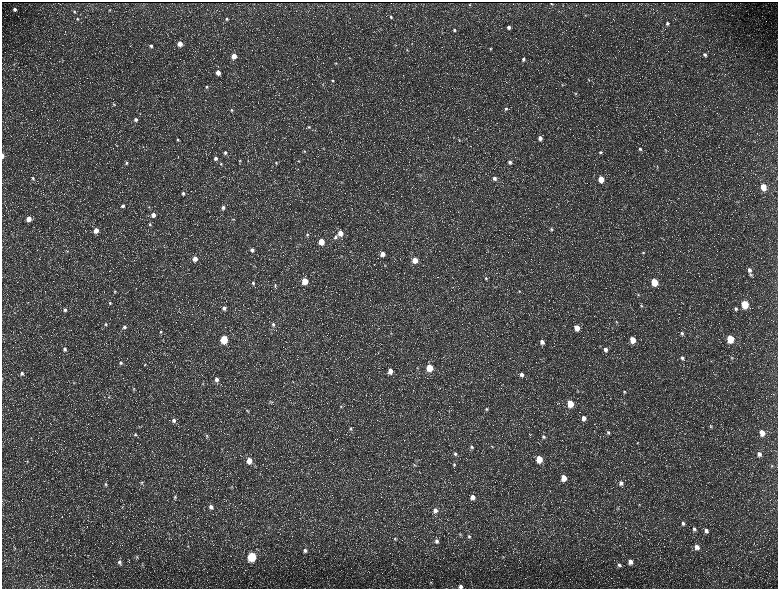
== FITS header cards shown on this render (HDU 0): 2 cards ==
NAXIS1  =                 1552 / length of data axis 1
NAXIS2  =                 1173 / length of data axis 2

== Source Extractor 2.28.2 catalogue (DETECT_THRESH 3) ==
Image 1552 x 1173 px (HDU 0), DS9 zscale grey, zoomed out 1/2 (1 PNG px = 2 x 2 image px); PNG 780 x 591 px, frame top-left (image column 1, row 1173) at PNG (2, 2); no overlay
Background 216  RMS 9.8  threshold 29.3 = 3 sigma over >= 5 px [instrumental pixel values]
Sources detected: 227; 35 cannot appear on this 1/2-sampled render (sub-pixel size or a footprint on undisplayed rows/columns) and are not listed; the other 192 listed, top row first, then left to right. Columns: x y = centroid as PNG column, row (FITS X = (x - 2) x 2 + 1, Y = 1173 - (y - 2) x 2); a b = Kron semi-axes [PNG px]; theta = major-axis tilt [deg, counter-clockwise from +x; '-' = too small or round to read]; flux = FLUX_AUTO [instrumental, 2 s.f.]
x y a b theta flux
551 3 2 1 - 1100
470 5 2 2 - 1300
563 6 3 2 - 1000
15 9 4 3 - 4400
109 10 4 2 - 1400
74 12 4 4 - 2900
585 15 3 3 - 1400
391 17 4 4 - 2900
78 19 5 4 - 3400
226 19 4 4 - 3100
667 23 5 4 - 4200
509 27 5 4 - 7400
380 29 4 3 - 1400
454 30 4 3 - 2900
180 44 4 4 - 23000
412 44 3 2 - 980
151 46 4 3 - 4500
490 49 4 4 - 2500
407 50 3 3 - 1500
705 55 5 5 - 5200
234 56 4 4 - 23000
349 58 3 2 - 730
523 59 5 4 - 4900
336 63 4 4 - 2200
14 64 3 2 - 1100
218 72 4 4 - 15000
588 79 4 3 - 1800
333 81 4 3 - 2100
323 85 3 2 - 960
562 85 5 3 - 2100
206 87 5 5 - 3000
575 93 5 4 - 2400
114 104 5 3 - 2400
506 109 5 4 - 3900
231 110 5 4 - 3200
136 120 4 4 - 6200
309 127 4 4 - 2600
588 136 3 2 - 1100
540 138 5 4 - 11000
178 140 5 4 - 3300
459 140 4 2 - 1300
117 145 3 2 - 950
323 148 3 3 - 1200
640 149 5 4 - 4800
665 150 3 3 - 1900
304 151 4 3 - 2200
600 152 5 4 - 4100
225 153 5 4 - 4800
2 156 5 2 - 6100
215 158 5 5 - 6900
240 160 4 3 - 2000
299 161 4 3 - 1800
510 162 4 4 - 5600
126 163 4 4 - 2800
276 163 4 4 - 2500
221 164 5 4 - 3400
657 166 4 4 - 2300
420 176 4 3 - 1800
33 178 5 5 - 3300
494 178 5 4 - 8700
601 179 5 4 - 33000
763 187 5 4 - 37000
183 193 4 4 - 5100
386 203 4 3 - 1600
123 206 4 4 - 4500
149 207 4 3 - 2400
223 207 5 5 - 7500
153 215 5 5 - 13000
29 219 5 4 - 21000
233 219 5 4 - 2400
150 224 5 4 - 2900
551 229 5 4 - 2800
96 230 4 4 - 18000
340 233 5 4 - 20000
307 235 5 5 - 4100
335 237 5 5 - 5300
321 241 5 4 - 32000
300 244 4 2 - 1500
252 250 4 4 - 5900
67 251 3 3 - 1500
643 252 5 4 - 3400
382 254 5 4 - 17000
341 256 4 3 - 1700
195 259 5 4 - 16000
415 260 5 4 - 30000
385 265 4 3 - 2000
254 266 3 2 - 1100
749 270 6 5 - 8800
486 278 5 4 - 3400
305 281 4 4 - 40000
654 282 5 4 - 66000
253 283 5 4 - 3700
275 285 4 4 - 2400
519 291 5 4 - 2700
115 292 4 4 - 2600
638 295 4 3 - 2200
110 303 4 4 - 2700
745 304 5 4 - 90000
641 306 5 4 - 2700
224 308 4 4 - 6900
735 309 4 4 - 3800
65 310 5 5 - 5100
616 322 5 4 - 2500
105 324 5 4 - 3100
273 324 5 4 - 4700
124 327 5 5 - 5800
577 328 5 4 - 23000
160 332 5 4 - 3700
271 333 4 2 - 1200
682 333 5 4 - 3700
224 339 5 4 - 92000
730 339 5 4 - 75000
633 340 5 4 - 31000
542 342 5 4 - 10000
65 349 5 5 - 6200
605 349 6 5 - 7500
682 358 5 4 - 4900
732 358 5 4 - 2600
120 363 5 5 - 4400
145 364 5 4 - 2600
418 368 4 3 - 2000
429 368 5 4 - 63000
390 371 5 5 - 16000
22 373 6 5 - 5600
521 374 6 5 - 7900
216 379 5 5 - 9700
293 381 4 2 - 990
74 383 5 3 - 1800
203 384 5 4 - 2800
134 389 5 4 - 2400
624 392 4 4 - 2500
109 397 4 3 - 1900
270 402 5 4 - 3200
570 403 5 4 - 52000
624 403 3 2 - 950
341 407 5 5 - 3800
486 409 5 5 - 3500
247 410 5 4 - 2900
584 418 5 4 - 10000
174 420 6 5 - 7200
711 426 5 4 - 2700
139 427 4 2 - 1500
351 429 6 5 - 4200
608 432 5 4 - 3400
762 433 5 4 - 22000
529 434 3 2 - 830
135 435 5 5 - 3300
207 436 6 5 - 3800
543 437 5 5 - 4300
31 438 4 4 - 2100
637 443 5 3 - 2200
472 447 6 5 - 5700
492 447 4 3 - 2000
455 454 6 5 - 5100
759 454 6 5 - 8700
539 459 5 4 - 52000
27 461 5 3 - 2100
249 461 6 5 - 25000
454 464 5 5 - 3600
414 465 5 4 - 2900
772 466 4 4 - 2100
260 474 4 2 - 1500
563 478 5 4 - 31000
142 482 5 4 - 2800
621 483 6 5 - 7000
105 484 5 4 - 3400
231 487 4 4 - 2600
175 497 5 4 - 3900
473 497 5 5 - 13000
639 505 4 4 - 2100
211 507 6 5 - 8800
618 508 5 3 - 2100
435 510 6 6 - 11000
683 523 6 5 - 6500
694 529 6 5 - 6200
706 530 6 5 - 8500
460 534 5 4 - 2500
469 536 5 4 - 3800
395 539 5 5 - 3100
437 541 6 5 - 5800
188 547 4 4 - 2400
697 547 6 6 - 12000
14 548 6 4 -45 2900
305 550 5 5 - 6700
252 556 5 4 - 160000
137 557 5 4 - 2300
503 557 3 2 - 1200
119 562 7 5 -69 6600
630 562 6 5 - 14000
619 565 6 5 - 5300
431 582 3 3 - 1400
461 586 3 3 - 6100
At the frame edge (FLAGS 8, measured only in part): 2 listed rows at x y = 2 156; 461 586
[35 sub-pixel or undisplayed-footprint detections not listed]